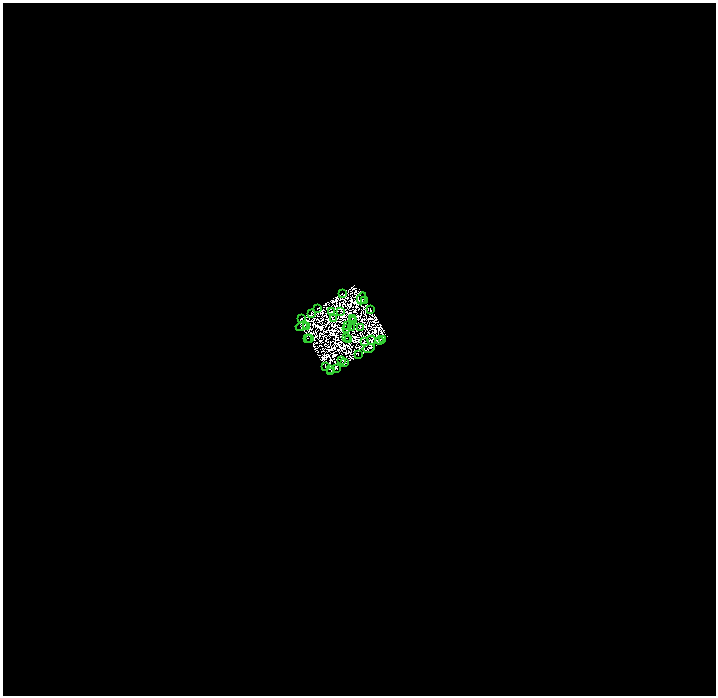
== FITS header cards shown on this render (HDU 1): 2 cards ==
NAXIS1  =                 1427
NAXIS2  =                 1387

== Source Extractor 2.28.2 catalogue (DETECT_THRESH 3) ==
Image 1427 x 1387 px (HDU 1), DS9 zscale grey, zoomed out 1/2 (1 PNG px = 2 x 2 image px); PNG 718 x 698 px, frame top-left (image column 2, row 1386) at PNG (3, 3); each listed source drawn as its Kron ellipse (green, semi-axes under 4 px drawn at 4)
Background -6.56e-04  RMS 2.6e-06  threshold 7.91e-06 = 3 sigma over >= 5 px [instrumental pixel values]
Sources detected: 185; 151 cannot appear on this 1/2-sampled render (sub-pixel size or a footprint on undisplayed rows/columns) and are neither listed nor drawn; the other 34 listed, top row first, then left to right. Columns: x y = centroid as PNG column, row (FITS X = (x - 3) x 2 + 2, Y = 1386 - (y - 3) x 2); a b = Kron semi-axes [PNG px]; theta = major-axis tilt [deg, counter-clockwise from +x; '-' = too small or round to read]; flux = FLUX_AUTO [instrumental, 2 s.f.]
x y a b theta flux
342 293 2 1 - 1.1
362 298 6 2 68 1.2
365 300 3 2 - 12
317 308 2 1 - 0.92
371 310 2 1 - 0.97
332 311 2 1 - 0.56
340 311 2 1 - 0.49
311 314 4 1 - 0.17
302 318 3 1 - 1.2
334 318 2 1 - 0.31
352 318 3 1 - 0.32
354 320 2 2 - 0.82
348 325 2 1 - 0.57
302 326 6 3 21 0.047
307 327 2 1 - 0.77
360 327 2 2 - 0.49
346 328 2 1 - 0.62
351 328 2 1 - 0.64
308 338 2 1 - 1.2
347 338 2 1 - 0.26
310 339 2 1 - 0.16
383 339 3 2 - 2.4
349 340 3 1 - 0.15
371 340 4 1 - 0.33
364 341 3 1 - 0.52
380 341 4 2 - 0.01
368 348 6 2 16 1.2
358 355 2 1 - 0.61
341 361 3 2 - 0.19
344 363 2 1 - 0.67
325 366 3 2 - 0.018
330 369 2 1 - 0.47
337 369 2 1 - 0.87
331 372 2 1 - 1.2
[151 sub-pixel or undisplayed-footprint detections neither listed nor drawn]